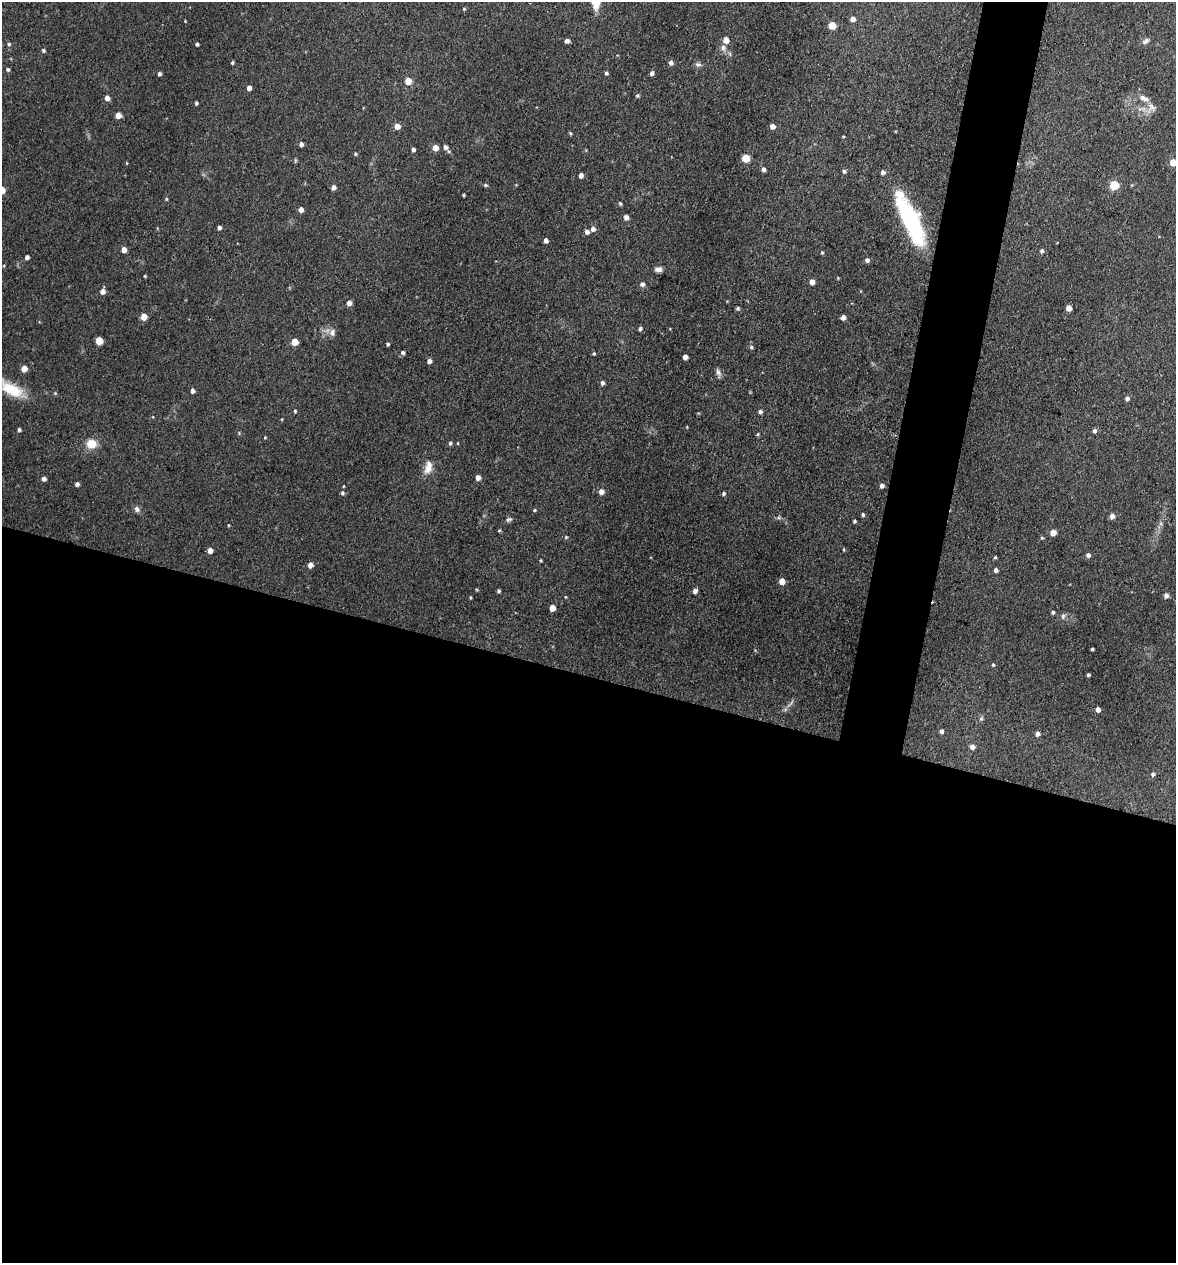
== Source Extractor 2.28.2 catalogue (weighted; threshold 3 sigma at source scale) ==
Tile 14 of 4 x 4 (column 2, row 4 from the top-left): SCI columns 1302-2475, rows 8-1268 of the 5073 x 5061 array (HDU 1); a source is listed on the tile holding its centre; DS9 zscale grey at full resolution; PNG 1178 x 1265 px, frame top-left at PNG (2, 2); no overlay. Shown black and unused: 50% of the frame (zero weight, under 3 of 4 exposures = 1% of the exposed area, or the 3 px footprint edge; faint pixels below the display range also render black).
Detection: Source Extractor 2.28.2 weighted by HDU 2 'WHT'; one run over the whole footprint, this tile lists its part. Background 0.122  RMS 0.0083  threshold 0.0373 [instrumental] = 3 sigma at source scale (4.5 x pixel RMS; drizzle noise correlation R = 1.50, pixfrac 1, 0.05/0.05 arcsec/px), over >= 5 px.
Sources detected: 142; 1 inside a brighter object's white glare — not listed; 1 inside a brighter listed object's ellipse — not listed separately; the other 140 listed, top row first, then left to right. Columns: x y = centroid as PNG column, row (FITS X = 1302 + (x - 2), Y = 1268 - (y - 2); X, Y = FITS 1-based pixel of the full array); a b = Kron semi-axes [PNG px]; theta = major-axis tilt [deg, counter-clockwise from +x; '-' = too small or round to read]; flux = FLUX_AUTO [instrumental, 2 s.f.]
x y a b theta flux
464 9 4 4 - 0.89
853 19 5 5 - 4.3
185 21 3 3 - 0.55
832 25 5 5 - 17
726 40 6 5 - 6.7
567 41 4 4 - 3.3
1146 41 10 6 36 2.6
9 44 5 5 - 1.3
197 44 4 4 - 1.7
723 48 9 7 -88 3.5
43 50 5 4 - 1.4
671 62 6 5 - 2.5
232 63 4 3 - 1.3
698 64 10 4 -5 2.1
8 69 4 4 - 1.5
606 73 4 4 - 1.7
652 73 5 4 - 2.6
159 74 4 4 - 2
408 81 5 5 - 12
249 88 4 4 - 4.9
637 95 5 5 - 1.3
107 98 5 5 - 4.8
1143 98 14 7 -22 5.1
196 103 4 3 - 1.8
1151 107 16 11 58 7
118 115 5 5 - 7.8
397 126 5 5 - 7.2
772 126 5 5 - 4.9
570 133 4 4 - 1
301 144 4 4 - 3
445 147 5 5 - 2.8
435 148 5 5 - 6.9
413 150 4 3 - 2.3
355 154 4 4 - 1.2
746 158 5 5 - 19
1173 162 5 5 - 12
127 163 4 3 - 0.68
764 169 4 4 - 2.9
844 171 5 4 - 1.7
883 172 5 5 - 2.6
581 175 4 4 - 3.9
485 185 6 4 -15 1.3
1114 185 5 5 - 39
1132 185 4 4 - 0.71
333 187 4 4 - 4.1
464 195 3 3 - 0.92
166 199 4 4 - 0.86
620 203 5 3 - 1.1
301 210 5 4 - 4.5
626 217 5 4 - 4.1
910 218 45 17 -61 87
219 228 4 4 - 2.8
593 229 6 6 - 3.1
587 232 5 4 - 3.3
546 240 4 4 - 2.9
124 250 5 4 - 6.2
1042 251 5 4 - 2
822 252 4 3 - 1.1
27 257 4 4 - 2.8
867 260 5 5 - 2.8
658 269 8 5 -1 3.9
145 276 3 3 - 0.81
812 282 4 4 - 6.1
642 284 5 5 - 2.7
102 291 5 5 - 4.6
349 303 5 5 - 4.8
738 308 5 4 - 1.4
1069 308 5 4 - 8.2
144 317 5 4 - 11
843 317 4 4 - 3.9
640 329 5 5 - 1.8
332 333 10 8 88 3.9
99 341 5 5 - 20
294 342 5 5 - 13
388 344 3 3 - 1.5
751 347 5 4 - 1.5
403 352 5 4 - 1.9
594 353 4 4 - 0.99
685 357 4 4 - 5.5
429 361 4 4 - 3.5
24 369 5 5 - 8.4
718 372 10 6 -61 3
602 383 5 4 - 2.4
12 389 35 15 -29 28
193 391 5 4 - 3.3
55 393 5 5 - 0.96
1127 398 5 4 - 2.4
295 411 4 4 - 1
760 412 4 4 - 2.4
282 419 4 3 - 0.68
19 430 4 4 - 1.7
1095 431 5 5 - 2.4
758 434 5 4 - 1
450 443 5 5 - 1.6
457 443 4 3 - 0.69
91 444 10 9 - 13
428 467 18 10 76 8.9
478 477 5 4 - 4.5
44 479 5 4 - 2.9
77 484 4 4 - 2.6
882 486 4 4 - 2.9
601 492 5 5 - 4.9
342 493 5 5 - 1.8
723 494 5 4 - 1.5
137 509 8 6 -62 3
535 510 4 4 - 0.91
863 515 5 4 - 1.4
1112 516 5 5 - 4.9
509 519 8 5 29 1.9
854 521 4 3 - 1.1
228 525 3 3 - 0.74
499 530 5 3 - 0.85
1053 532 5 5 - 8.9
566 537 5 4 - 1
1042 538 5 4 - 1
210 550 5 4 - 5.7
844 550 5 3 - 0.8
1088 555 5 4 - 3
995 557 4 4 - 0.98
541 560 3 3 - 0.88
310 565 5 5 - 5.6
996 570 4 4 - 2.7
782 581 5 4 - 9.8
499 591 3 3 - 1.3
695 591 5 4 - 3.3
1166 596 6 5 - 2.1
470 597 4 3 - 0.76
552 608 5 4 - 8.6
1053 612 4 4 - 1.5
1063 616 8 5 88 2.1
1092 649 3 3 - 1.1
993 665 5 4 - 1.1
1088 675 3 3 - 1.3
790 703 15 3 43 2.4
1098 709 4 4 - 4.2
981 719 6 4 1 1.3
942 731 5 4 - 2.2
1038 734 5 4 - 3
972 747 5 5 - 4.4
1153 774 5 4 - 1.6
Isophote crosses this tile's border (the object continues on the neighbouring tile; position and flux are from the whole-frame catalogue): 1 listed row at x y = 1173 162